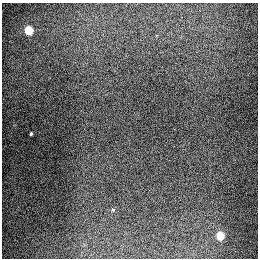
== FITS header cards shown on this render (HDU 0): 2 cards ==
NAXIS1  =                  256
NAXIS2  =                  256

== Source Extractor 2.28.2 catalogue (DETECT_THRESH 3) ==
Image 256 x 256 px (HDU 0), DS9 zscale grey, 1 PNG px = 1 image px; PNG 260 x 260 px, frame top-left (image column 1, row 256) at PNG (2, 3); no overlay
Background 1330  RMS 28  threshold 82.7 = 3 sigma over >= 5 px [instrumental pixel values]
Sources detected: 4; all 4 listed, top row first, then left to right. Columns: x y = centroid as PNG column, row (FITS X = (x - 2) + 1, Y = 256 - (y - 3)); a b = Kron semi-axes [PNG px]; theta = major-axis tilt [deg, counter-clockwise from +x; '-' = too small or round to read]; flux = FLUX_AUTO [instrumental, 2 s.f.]
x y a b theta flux
29 30 5 5 - 89000
31 134 4 3 - 2300
113 210 5 3 - 1800
220 235 5 5 - 74000